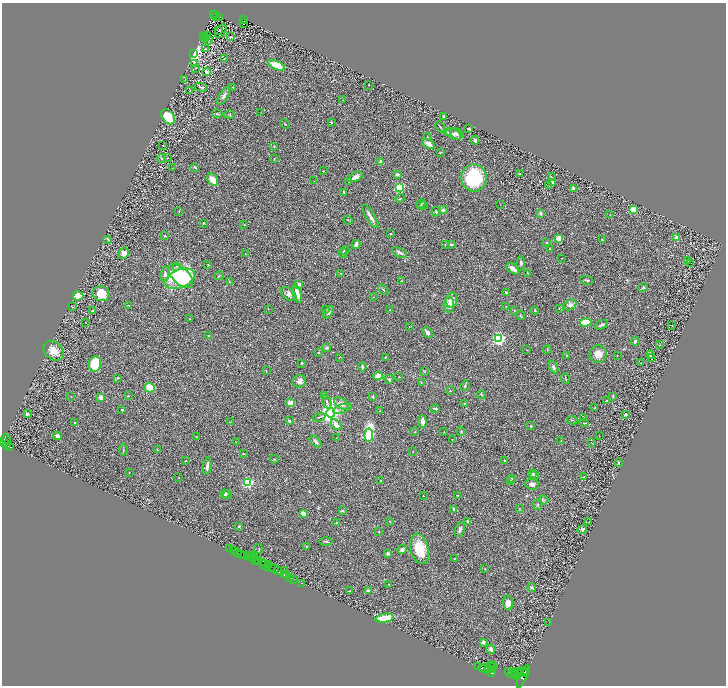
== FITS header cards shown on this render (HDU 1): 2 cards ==
NAXIS1  =                 1448
NAXIS2  =                 1367

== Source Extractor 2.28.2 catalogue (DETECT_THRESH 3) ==
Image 1448 x 1367 px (HDU 1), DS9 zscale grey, zoomed out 1/2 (1 PNG px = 2 x 2 image px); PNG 728 x 688 px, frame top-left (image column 1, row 1366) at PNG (2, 3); each listed source drawn as its Kron ellipse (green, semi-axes under 4 px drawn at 4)
Background 0.405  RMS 0.028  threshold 0.0852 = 3 sigma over >= 5 px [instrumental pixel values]
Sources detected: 353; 38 cannot appear on this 1/2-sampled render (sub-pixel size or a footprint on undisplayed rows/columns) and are neither listed nor drawn; the other 315 listed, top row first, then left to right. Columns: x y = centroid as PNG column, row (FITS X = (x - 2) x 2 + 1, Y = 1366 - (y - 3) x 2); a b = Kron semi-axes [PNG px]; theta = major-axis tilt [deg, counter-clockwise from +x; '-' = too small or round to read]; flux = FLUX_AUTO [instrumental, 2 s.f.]
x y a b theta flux
213 14 2 2 - 18
215 15 2 1 - 9
216 17 2 1 - 1.4
220 17 2 1 - 4.1
243 19 2 1 - 25
243 24 2 1 - 1.9
218 31 2 1 - 41
221 31 7 4 56 8
204 36 2 2 - 2.9
207 36 2 1 - 2.7
230 37 2 2 - 5.5
205 38 3 2 - 3.5
208 40 5 2 - 4.1
206 49 4 3 - 3.4
194 54 3 3 - 1300
224 59 2 2 - 1.8
195 64 3 2 - 3.8
276 65 9 4 -24 100
195 68 3 2 - 2.2
207 72 4 3 - 24
185 79 2 1 - 1.6
369 85 2 1 - 1.7
201 87 6 3 -11 6.6
233 87 2 2 - 3.1
189 91 2 1 - 1.5
224 96 10 4 58 15
343 100 2 2 - 1.9
261 112 2 1 - 1.4
217 114 5 2 - 4.3
229 114 5 3 - 6.8
444 116 4 3 - 5.2
168 117 8 6 -56 120
332 122 3 2 - 3
285 124 5 2 - 4.2
440 127 6 3 -65 4.7
469 129 4 2 - 6.3
448 132 3 3 - 6.2
453 134 8 5 -28 15
457 134 6 5 - 15
428 137 3 2 - 3.2
475 140 4 3 - 11
429 144 7 4 -31 30
163 146 2 1 - 2.5
274 146 3 2 - 2.7
440 152 3 2 - 2.9
161 158 4 3 - 4.5
167 158 2 2 - 2.6
274 159 3 2 - 2.5
381 162 3 3 - 17
195 167 3 2 - 8.7
172 168 2 2 - 1.6
324 171 2 2 - 1.5
397 174 2 2 - 31
520 174 3 2 - 5.2
355 177 8 4 27 28
551 177 4 2 - 2.4
474 178 13 12 - 380
213 180 7 5 -62 62
314 181 2 1 - 1
349 181 3 2 - 4.9
553 183 3 2 - 9.5
548 186 2 1 - 1.7
399 188 3 3 - 560
573 188 4 3 - 11
344 192 4 2 - 5.7
400 198 4 2 - 4
421 204 5 3 - 5.3
500 205 2 1 - 1.5
423 206 4 3 - 5.6
443 210 2 2 - 46
633 210 3 3 - 330
179 211 2 2 - 2.2
436 212 5 2 - 7.9
540 214 4 3 - 11
610 215 3 2 - 2
370 216 14 3 -58 24
348 220 4 2 - 3.3
203 223 3 2 - 4.1
244 225 2 2 - 2.7
391 234 2 1 - 2.6
165 236 2 2 - 7
558 238 2 2 - 150
676 238 3 2 - 130
108 239 2 2 - 3.6
602 239 3 2 - 2.5
547 243 3 3 - 6.3
356 244 4 3 - 22
445 244 3 2 - 3.1
451 244 3 2 - 9
550 249 2 2 - 2
345 250 4 3 - 6.3
124 253 6 5 - 31
343 253 5 3 - 7.5
400 253 8 3 -28 17
246 254 2 1 - 2.4
562 258 2 2 - 1.7
688 261 2 1 - 1.6
521 263 7 3 85 11
691 263 2 1 - 26
208 265 2 2 - 7.6
177 266 3 2 - 5.2
513 269 7 3 -37 29
341 273 2 2 - 2.1
528 273 2 2 - 2.2
165 274 7 4 80 18
181 276 15 8 -44 390
219 276 5 2 - 4.3
180 279 16 9 21 370
587 280 6 3 -13 7
402 281 2 2 - 2.1
230 282 2 2 - 2.5
299 284 3 3 - 11
643 287 5 3 - 6
383 290 6 3 -50 6.2
506 292 3 2 - 8.6
101 294 9 7 -8 92
289 294 9 5 -38 23
297 294 9 4 -72 43
78 296 6 4 -2 45
373 297 2 1 - 1.6
452 300 7 5 83 39
129 305 4 2 - 3.3
449 305 8 5 85 32
570 305 6 5 - 21
506 306 3 2 - 2
72 307 4 3 - 2.7
559 308 4 2 - 3
268 309 2 2 - 2.5
326 309 3 3 - 3.8
390 310 3 2 - 4
514 310 3 2 - 2.7
534 310 4 3 - 5
92 311 4 3 - 6.3
328 312 7 3 53 13
521 316 4 2 - 3.6
190 319 3 2 - 3.2
586 322 5 3 - 140
86 323 2 1 - 1.5
601 325 7 3 21 13
672 325 2 1 - 1.7
409 327 2 1 - 2
427 332 6 3 -47 17
209 335 2 2 - 3.2
499 339 3 3 - 1200
635 341 5 3 - 13
660 345 3 2 - 1.7
326 348 4 4 - 8
526 350 3 2 - 1.7
547 350 4 1 - 2.1
54 351 11 8 -43 65
318 352 2 2 - 2.6
598 354 9 8 - 44
617 355 2 1 - 1.5
650 355 4 1 - 5.6
567 356 3 3 - 3
339 357 2 1 - 2
385 358 4 3 - 3.7
651 358 2 1 - 3.2
302 363 4 2 - 5.9
640 363 3 2 - 2.8
95 364 8 6 79 200
362 367 4 2 - 11
554 367 6 3 -66 13
266 370 2 2 - 2.5
424 372 4 2 - 4.1
378 376 5 4 - 50
399 377 2 2 - 3
117 378 3 2 - 2.9
389 379 4 4 - 7.8
565 379 5 2 - 3.7
299 381 7 6 - 23
421 383 3 2 - 4.1
465 386 5 3 - 6.4
150 388 5 4 - 110
450 391 2 2 - 6.7
324 395 3 2 - 2.2
481 395 4 3 - 5.9
128 396 2 2 - 3.1
373 396 3 2 - 4.7
613 396 4 2 - 5.6
71 397 3 2 - 2
101 397 3 3 - 42
606 401 3 2 - 3.2
327 402 7 3 -72 9.3
290 403 3 2 - 120
465 403 2 2 - 12
342 404 8 5 -34 31
595 408 2 2 - 11
342 409 10 3 21 12
435 409 4 2 - 10
122 410 2 2 - 5.1
380 411 3 2 - 2.9
331 413 4 4 - 4800
27 414 4 3 - 8
625 415 2 2 - 8.9
319 417 6 2 17 5.7
584 418 3 2 - 4.8
572 420 5 1 - 3.3
289 421 4 3 - 6.9
230 422 2 2 - 2.5
422 422 6 4 -85 27
74 423 2 2 - 3.3
584 423 4 2 - 3.6
336 424 6 4 -47 34
531 426 2 2 - 2.9
415 431 2 2 - 2.6
461 431 4 2 - 4.7
444 432 2 2 - 2.2
369 435 6 3 85 720
57 436 4 4 - 18
599 436 2 1 - 1.3
196 437 2 2 - 2.9
336 438 2 1 - 1.5
6 439 5 3 - 300
452 439 2 2 - 2.8
561 440 3 2 - 1.8
316 441 7 3 -45 14
3 442 4 2 - 570
236 442 2 1 - 1.9
591 442 2 1 - 1.7
7 444 3 2 - 140
9 446 3 2 - 140
123 449 6 2 85 4.3
157 449 3 2 - 4.4
413 451 2 2 - 5.6
243 454 3 2 - 4.6
274 459 4 2 - 3.6
504 460 3 2 - 2.9
185 461 2 1 - 2.4
618 463 4 2 - 7
207 466 8 3 81 27
129 472 3 1 - 2
532 474 2 2 - 37
535 475 4 4 - 8.5
179 477 2 2 - 2.3
584 477 3 2 - 2
512 478 3 2 - 3
510 480 3 2 - 3.3
381 481 3 2 - 5.3
248 483 3 3 - 820
532 484 7 5 -5 18
225 494 4 3 - 8.3
227 494 4 4 - 9.3
423 496 2 1 - 2.7
458 496 3 2 - 2.9
544 500 4 3 - 6.8
538 505 5 3 - 5.4
454 509 4 3 - 12
519 509 4 2 - 2.8
343 511 4 3 - 6
303 514 4 3 - 29
390 521 2 2 - 7.4
467 521 3 2 - 5.9
337 522 3 2 - 3.4
589 522 2 1 - 1.3
239 526 3 3 - 6.9
582 529 5 3 - 12
460 530 8 4 66 14
379 531 2 2 - 7.9
326 541 6 3 1 6.3
306 546 2 2 - 2.2
229 549 2 1 - 16
259 549 5 2 - 3.4
402 549 4 3 - 12
419 549 15 9 -75 130
234 551 2 2 - 32
238 553 2 1 - 33
388 553 4 4 - 7.8
242 554 2 1 - 250
245 556 3 1 - 28
248 556 3 2 - 15
251 556 2 1 - 7.6
250 558 2 1 - 60
254 558 3 2 - 210
455 558 2 1 - 2.1
259 560 3 1 - 190
255 561 3 2 - 190
262 563 4 3 - 400
264 564 2 2 - 170
269 564 3 2 - 280
267 567 2 2 - 360
271 568 2 1 - 300
274 569 3 3 - 530
485 569 2 2 - 3.8
278 570 3 2 - 260
285 570 3 2 - 2.8
284 574 2 1 - 320
287 575 2 2 - 340
289 577 3 2 - 300
294 579 3 2 - 50
301 583 2 1 - 6.1
389 584 3 2 - 2.5
532 587 4 3 - 14
350 590 4 2 - 3.6
368 590 3 3 - 9.5
508 603 7 5 -87 39
385 618 9 4 8 120
549 622 2 1 - 1.1
483 642 3 3 - 14
491 649 4 3 - 18
478 666 2 1 - 97
490 666 5 2 - 1400
493 667 5 3 - 2300
484 668 6 4 -3 4200
487 670 3 2 - 1600
493 670 4 3 - 770
526 671 2 2 - 430
508 672 2 1 - 180
523 672 5 3 - 2300
492 673 3 2 - 900
514 673 8 2 22 2500
519 673 3 2 - 910
516 675 3 2 - 1700
518 676 3 2 - 710
523 676 12 3 65 2300
At the frame edge (FLAGS 8, measured only in part): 1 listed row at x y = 3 442
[38 sub-pixel or undisplayed-footprint detections neither listed nor drawn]